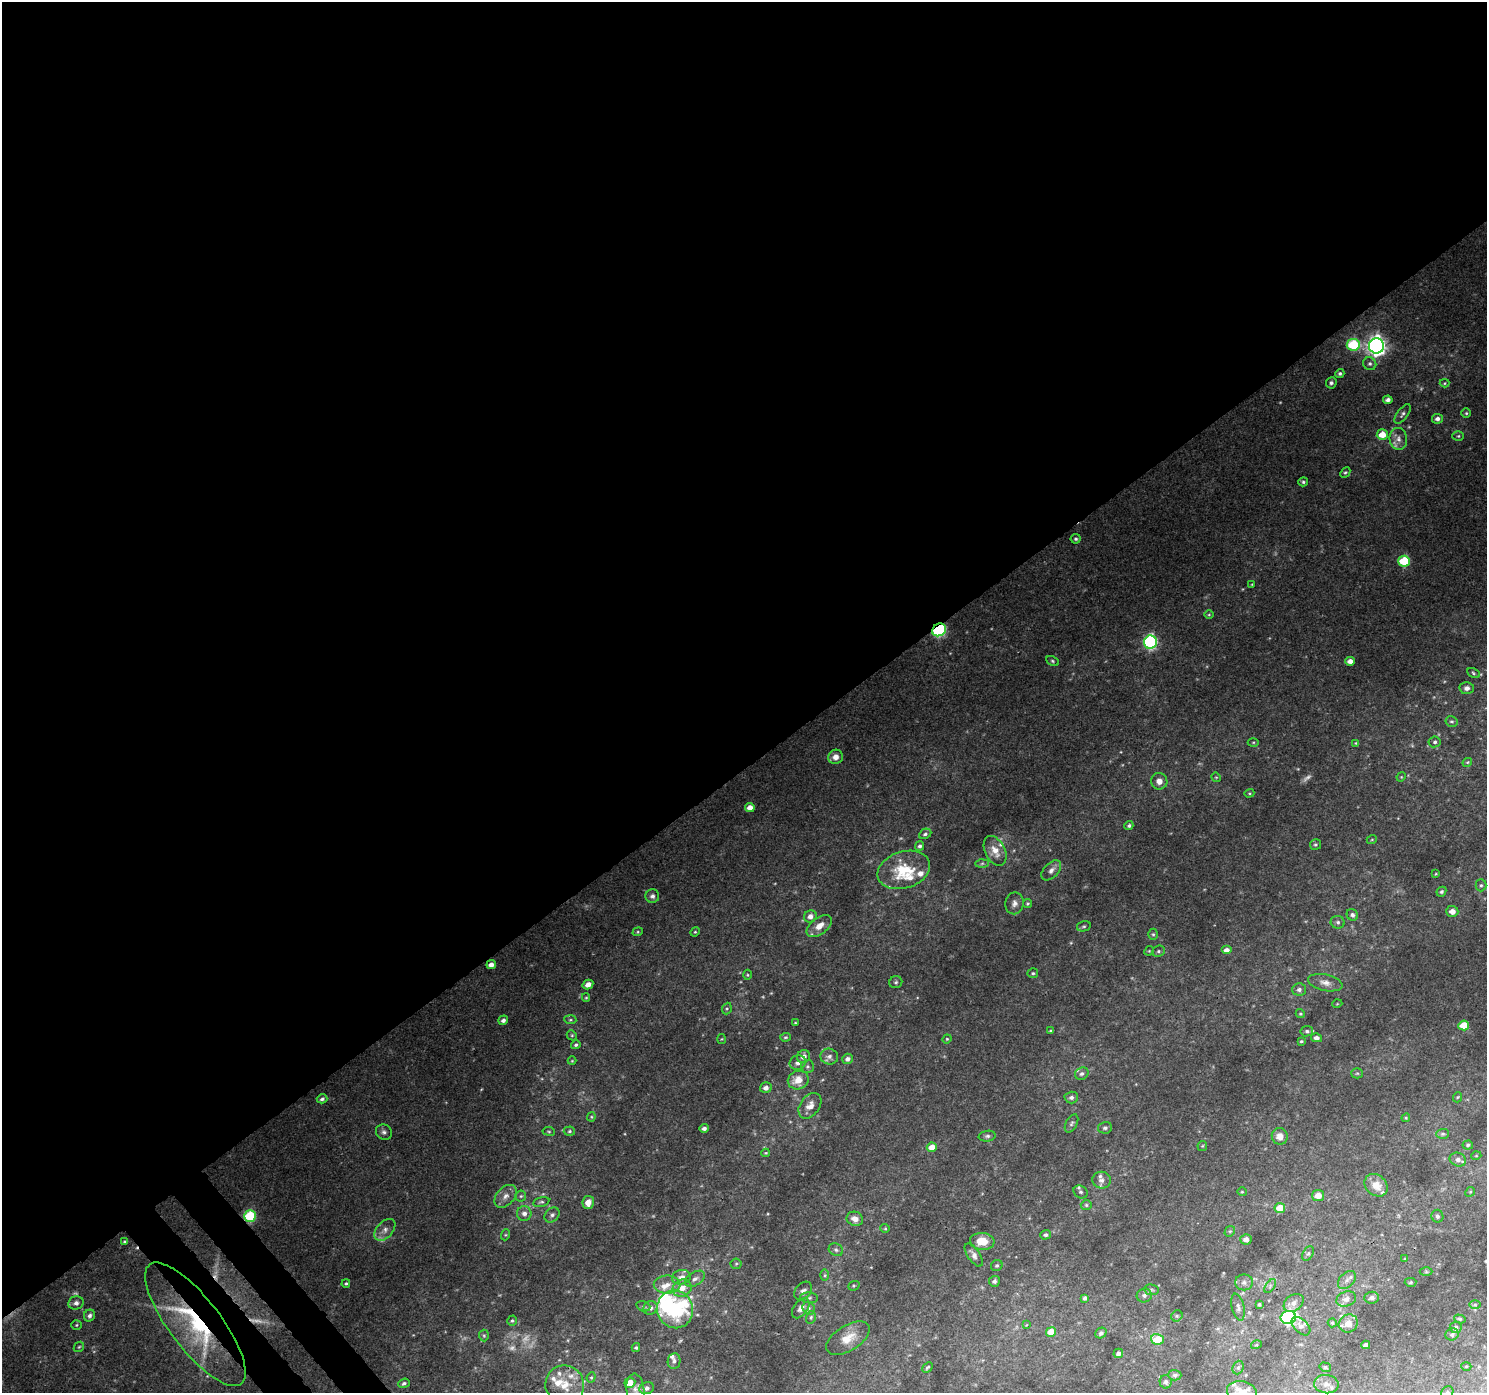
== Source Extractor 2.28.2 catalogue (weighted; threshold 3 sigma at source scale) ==
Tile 2 of 4 x 4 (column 2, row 1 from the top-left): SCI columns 1532-3016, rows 4348-5738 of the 6039 x 5976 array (HDU 1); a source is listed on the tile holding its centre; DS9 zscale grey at full resolution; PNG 1489 x 1395 px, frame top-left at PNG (2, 2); each listed source drawn as its Kron ellipse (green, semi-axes under 4 px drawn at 4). Shown black and unused: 56% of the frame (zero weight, under 3 of 4 exposures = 5% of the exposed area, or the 3 px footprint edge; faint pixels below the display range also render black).
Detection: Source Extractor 2.28.2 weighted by HDU 2 'WHT'; one run over the whole footprint, this tile lists its part. Background 0.0452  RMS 0.0038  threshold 0.0172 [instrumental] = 3 sigma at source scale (4.5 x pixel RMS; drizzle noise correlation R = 1.50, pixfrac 1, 0.0396/0.0396 arcsec/px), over >= 5 px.
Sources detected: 252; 11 too faint to see at this stretch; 2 inside a brighter object's white glare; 2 cosmic-ray / hot-pixel residue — neither listed nor drawn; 18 inside a brighter listed object's ellipse — not listed separately; the other 219 listed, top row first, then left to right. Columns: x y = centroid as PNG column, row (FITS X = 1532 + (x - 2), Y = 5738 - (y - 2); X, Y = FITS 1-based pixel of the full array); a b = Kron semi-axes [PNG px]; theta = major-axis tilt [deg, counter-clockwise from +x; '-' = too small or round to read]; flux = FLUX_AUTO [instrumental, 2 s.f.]
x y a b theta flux
1353 345 6 6 - 25
1376 346 8 7 - 220
1370 364 7 6 - 1.1
1340 373 4 4 - 0.73
1331 383 5 5 - 0.88
1445 383 5 4 - 0.46
1388 400 5 4 - 1.4
1466 413 4 4 - 0.53
1403 414 11 5 53 1.2
1437 419 5 5 - 1.6
1382 435 5 5 - 5.9
1458 436 6 5 - 0.6
1398 439 11 9 -83 2.3
1345 472 6 4 46 0.64
1303 482 5 4 - 0.64
1076 539 5 5 - 0.73
1404 561 6 5 - 22
1252 584 4 3 - 0.3
1209 615 5 3 - 0.4
939 630 7 6 - 38
1150 642 7 6 - 67
1052 661 6 4 -28 0.62
1350 661 5 4 - 2.6
1473 673 7 4 -30 0.6
1467 688 7 6 - 1.6
1452 721 6 5 - 0.79
1253 742 5 3 - 0.42
1435 742 6 5 - 0.87
1356 743 4 3 - 0.4
836 757 7 7 - 2.9
1467 762 5 3 - 0.41
1216 777 5 4 - 0.4
1401 777 5 4 - 0.39
1159 781 8 8 - 2.8
1249 793 5 4 - 0.45
750 807 5 4 - 3
1129 826 4 4 - 0.81
925 834 6 5 - 0.92
1372 839 5 3 - 0.34
1315 845 5 5 - 0.73
920 846 4 4 - 0.9
995 851 16 10 -63 4.7
982 863 6 4 2 0.74
904 870 27 18 17 16
1051 870 12 7 46 1.9
1436 874 3 2 - 0.34
1481 885 6 5 - 0.73
1441 892 5 4 - 0.79
652 896 7 6 - 1.4
1014 903 11 9 80 2
1027 904 4 4 - 0.45
1452 911 6 5 - 2.8
1352 915 6 5 - 1.2
810 916 6 6 - 2.2
1338 922 7 6 - 1
819 926 15 8 37 4.3
1084 926 7 5 13 0.71
638 932 5 4 - 0.48
695 932 5 4 - 0.48
1153 934 5 5 - 0.63
1227 950 5 4 - 2.3
1149 951 5 4 - 0.39
1158 951 6 5 - 0.77
491 965 5 4 - 2.5
1033 973 5 5 - 0.63
747 975 5 3 - 0.42
896 982 6 6 - 0.82
1325 983 17 8 -12 2.9
588 985 5 4 - 2.6
1299 990 7 6 - 1.4
586 998 4 4 - 0.41
1337 1004 5 3 - 0.31
727 1009 6 5 - 0.66
1300 1014 5 4 - 0.47
503 1020 5 4 - 1.4
570 1020 6 4 -5 0.57
795 1023 3 3 - 0.44
1464 1025 5 5 - 10
1050 1031 4 3 - 0.45
1307 1031 6 5 - 0.82
572 1035 5 4 - 0.53
785 1037 5 4 - 0.58
1316 1038 5 4 - 1.6
722 1039 5 3 - 0.34
947 1039 4 4 - 0.39
1301 1041 3 2 - 0.45
576 1045 5 4 - 0.8
829 1056 9 8 - 1.8
804 1057 7 6 - 2.3
847 1059 5 5 - 1.6
572 1061 4 4 - 0.35
798 1063 8 7 - 1.8
807 1066 6 6 - 0.95
1357 1073 6 5 - 0.54
1082 1074 7 6 - 1.2
798 1080 10 9 - 6
766 1088 6 5 - 1.9
1071 1097 7 6 - 1.3
1458 1097 5 3 - 0.34
322 1099 5 4 - 1.1
810 1106 14 9 54 3.6
591 1117 4 4 - 0.4
1406 1118 4 4 - 0.45
1072 1123 10 5 61 0.92
704 1128 4 4 - 1.4
1105 1128 7 6 - 1.1
549 1131 6 3 -8 0.41
569 1131 6 4 4 0.66
384 1132 8 7 - 1.4
1443 1134 6 5 - 0.72
987 1136 8 5 7 0.95
1280 1136 8 8 - 3.2
1468 1145 5 4 - 0.62
1202 1146 5 5 - 0.49
932 1147 5 4 - 5.1
766 1153 4 3 - 0.4
1476 1156 5 3 - 0.32
1458 1160 8 6 -22 1.7
1102 1180 9 8 - 1.9
1376 1185 13 10 -44 5.5
1081 1192 7 6 - 0.93
1242 1192 5 4 - 0.4
1470 1192 5 4 - 0.43
1318 1195 6 5 - 3.6
505 1196 13 8 48 2.8
521 1196 5 5 - 0.62
541 1202 8 4 14 0.75
588 1202 6 5 - 3.8
1086 1205 5 4 - 0.61
1280 1208 5 5 - 7.1
524 1213 7 7 - 2
552 1215 8 6 45 1.2
250 1216 6 5 - 35
1437 1216 6 6 - 0.98
855 1219 8 7 - 3.2
885 1228 5 4 - 0.42
385 1230 13 8 47 2.5
1230 1231 6 4 42 0.58
505 1235 5 3 - 0.43
1046 1235 5 5 - 0.85
1246 1239 5 5 - 2
982 1241 12 8 -5 6.9
125 1242 4 4 - 0.73
836 1250 7 6 - 1
1308 1253 8 5 61 0.76
974 1255 13 6 -56 2
1405 1259 4 4 - 0.34
736 1264 6 5 - 0.58
997 1265 6 5 - 0.74
1426 1272 6 4 -1 0.55
825 1275 6 4 -90 0.62
681 1277 9 7 13 2.1
695 1279 11 6 31 1.6
1347 1280 10 7 46 1.9
994 1281 5 5 - 1.1
1244 1282 9 8 - 1.8
1411 1282 6 4 3 0.57
346 1283 4 3 - 0.56
667 1285 13 9 -1 3.4
854 1286 6 4 20 0.58
1270 1286 8 4 54 0.76
682 1288 9 8 - 3.3
1151 1290 7 5 -6 0.78
803 1291 10 7 48 1.6
1144 1295 7 7 - 1.3
809 1298 9 5 -4 0.92
1085 1298 4 3 - 0.95
1372 1298 7 6 - 1.6
1346 1299 10 7 21 2.3
76 1303 8 6 18 1.8
1294 1303 11 8 35 2.2
1259 1304 4 3 - 0.53
1475 1305 6 4 0 0.53
643 1306 7 5 -18 0.67
1238 1307 14 6 -77 1.7
650 1308 7 6 - 1.7
801 1308 11 7 53 2.8
809 1308 7 5 -46 0.98
675 1309 19 18 - 29
89 1316 6 5 - 1.2
1177 1316 6 5 - 0.65
811 1317 6 5 - 0.75
1288 1317 8 6 12 74
1460 1319 6 4 -15 0.52
512 1321 5 4 - 0.68
1332 1323 4 4 - 0.53
1348 1323 10 8 35 3.5
195 1324 75 25 -53 55
76 1325 5 4 - 0.53
1026 1325 4 2 - 0.27
1301 1326 11 6 -44 1.7
1456 1327 6 5 - 0.94
1051 1332 5 5 - 6.2
1101 1333 6 5 - 0.97
1452 1334 7 6 - 1
484 1336 6 5 - 0.59
848 1338 24 12 32 6.7
1157 1339 6 5 - 9.9
1256 1345 5 3 - 0.46
1366 1345 4 4 - 1.7
79 1347 6 4 43 0.57
636 1348 4 4 - 0.59
1118 1353 5 4 - 1.1
674 1361 7 6 - 1.2
1466 1366 5 3 - 0.36
927 1367 6 3 43 0.54
1238 1367 7 5 68 0.75
1325 1367 6 4 -14 0.6
1175 1375 6 5 - 0.81
591 1377 5 4 - 0.48
1166 1382 7 6 - 1.1
404 1383 6 4 19 0.84
630 1383 5 5 - 5.4
1326 1384 12 9 -8 2.7
565 1385 20 19 - 9.4
647 1388 7 6 - 1.7
635 1390 16 9 -84 3
1242 1392 15 10 -12 4.5
1447 1392 6 5 - 0.73
Overlapping masked pixels (flux is a lower limit): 3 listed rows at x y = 939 630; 250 1216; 195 1324
Isophote crosses this tile's border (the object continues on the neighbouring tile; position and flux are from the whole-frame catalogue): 3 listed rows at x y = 635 1390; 1242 1392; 1447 1392